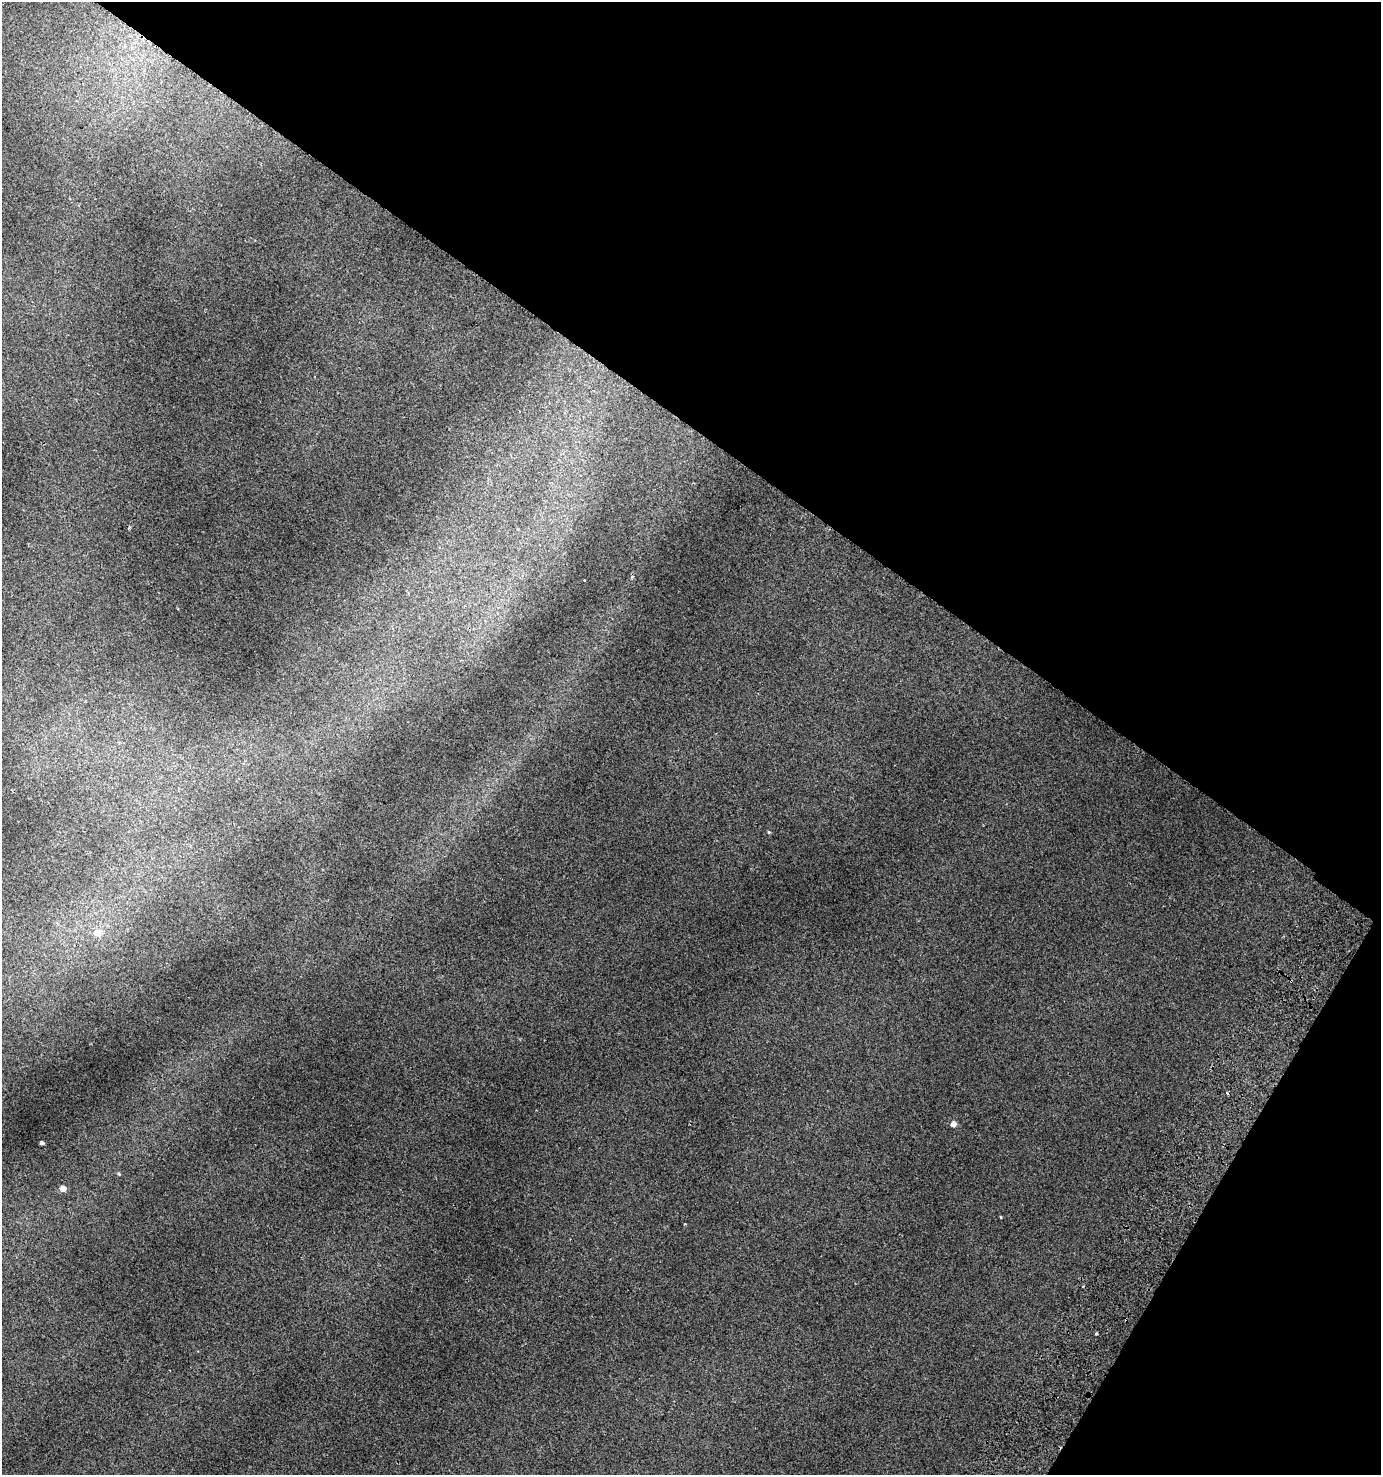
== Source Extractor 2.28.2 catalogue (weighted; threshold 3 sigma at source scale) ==
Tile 8 of 4 x 4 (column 4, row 2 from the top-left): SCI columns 4390-5768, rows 2998-4470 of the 6088 x 5990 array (HDU 1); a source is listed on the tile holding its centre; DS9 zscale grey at full resolution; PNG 1383 x 1477 px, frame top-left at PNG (2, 2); no overlay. Shown black and unused: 34% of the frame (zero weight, under 2 of 3 exposures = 4% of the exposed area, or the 3 px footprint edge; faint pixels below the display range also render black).
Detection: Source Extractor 2.28.2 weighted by HDU 2 'WHT'; one run over the whole footprint, this tile lists its part. Background 0.0164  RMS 0.0048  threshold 0.0215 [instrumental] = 3 sigma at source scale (4.5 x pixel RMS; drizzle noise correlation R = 1.50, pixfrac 1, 0.0396/0.0396 arcsec/px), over >= 5 px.
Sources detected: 13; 4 cosmic-ray / hot-pixel residue — not listed; the other 9 listed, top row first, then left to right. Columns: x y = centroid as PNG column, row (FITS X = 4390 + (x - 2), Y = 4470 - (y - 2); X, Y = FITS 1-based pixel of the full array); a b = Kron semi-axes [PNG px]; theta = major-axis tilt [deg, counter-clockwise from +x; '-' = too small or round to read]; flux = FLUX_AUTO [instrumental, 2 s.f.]
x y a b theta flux
129 528 5 3 - 0.46
769 832 4 4 - 0.46
97 933 7 7 - 4.3
953 1124 5 5 - 3
41 1143 3 3 - 0.87
119 1174 5 3 - 0.49
63 1189 5 5 - 3.6
1001 1217 3 2 - 0.51
1096 1334 4 3 - 0.43